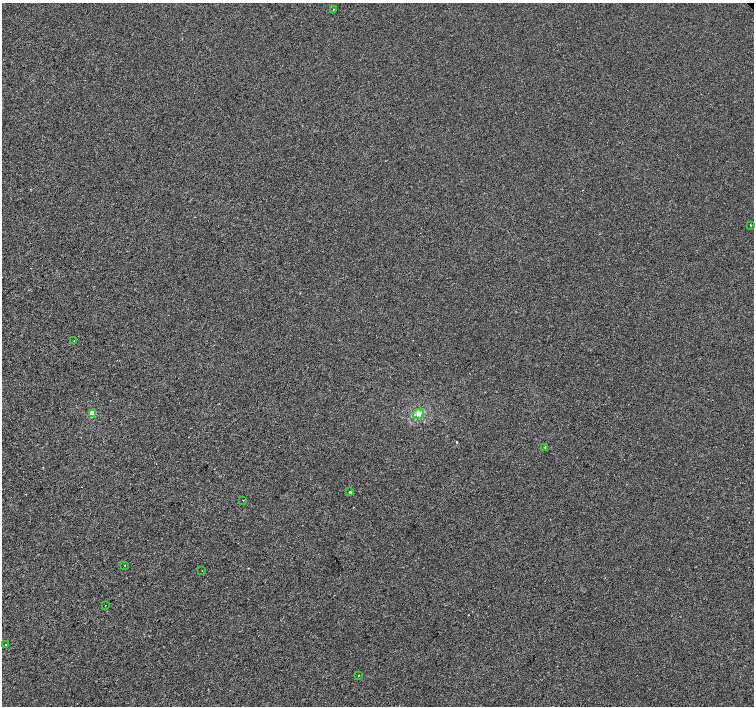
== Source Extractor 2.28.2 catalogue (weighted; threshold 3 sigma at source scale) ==
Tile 7 of 4 x 4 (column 3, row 2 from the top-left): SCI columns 3014-4517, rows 3028-4435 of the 6021 x 5991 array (HDU 1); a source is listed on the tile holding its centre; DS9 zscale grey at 2 x 2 block average (1 PNG px = mean of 2 x 2 image px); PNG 756 x 708 px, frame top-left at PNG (2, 3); each listed source drawn as its Kron ellipse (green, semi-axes under 4 px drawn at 4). Shown black and unused: <1% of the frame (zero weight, under 2 of 3 exposures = <1% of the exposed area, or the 3 px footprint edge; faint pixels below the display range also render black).
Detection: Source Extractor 2.28.2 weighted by HDU 2 'WHT'; one run over the whole footprint, this tile lists its part. Background -2.44e-04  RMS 0.0042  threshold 0.0187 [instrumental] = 3 sigma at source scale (4.5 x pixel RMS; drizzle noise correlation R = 1.50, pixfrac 1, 0.0396/0.0396 arcsec/px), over >= 5 px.
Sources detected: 15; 2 cosmic-ray / hot-pixel residue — neither listed nor drawn; the other 13 listed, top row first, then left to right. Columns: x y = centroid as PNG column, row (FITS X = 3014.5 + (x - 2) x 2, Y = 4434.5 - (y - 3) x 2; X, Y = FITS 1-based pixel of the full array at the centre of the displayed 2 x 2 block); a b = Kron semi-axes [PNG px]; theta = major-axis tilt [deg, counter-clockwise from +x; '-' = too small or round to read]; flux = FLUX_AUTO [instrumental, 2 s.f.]
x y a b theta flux
333 9 2 2 - 0.79
750 225 2 2 - 0.55
74 341 2 2 - 0.46
92 414 3 2 - 24
419 414 5 5 - 3.6
545 447 2 2 - 0.5
350 492 2 2 - 2.1
243 500 2 2 - 1.4
125 565 2 2 - 0.59
202 571 2 2 - 0.29
106 605 2 2 - 1.3
6 645 2 2 - 2
358 676 2 2 - 1.5
Diffuse or blended objects may show on this block-average render without a row.